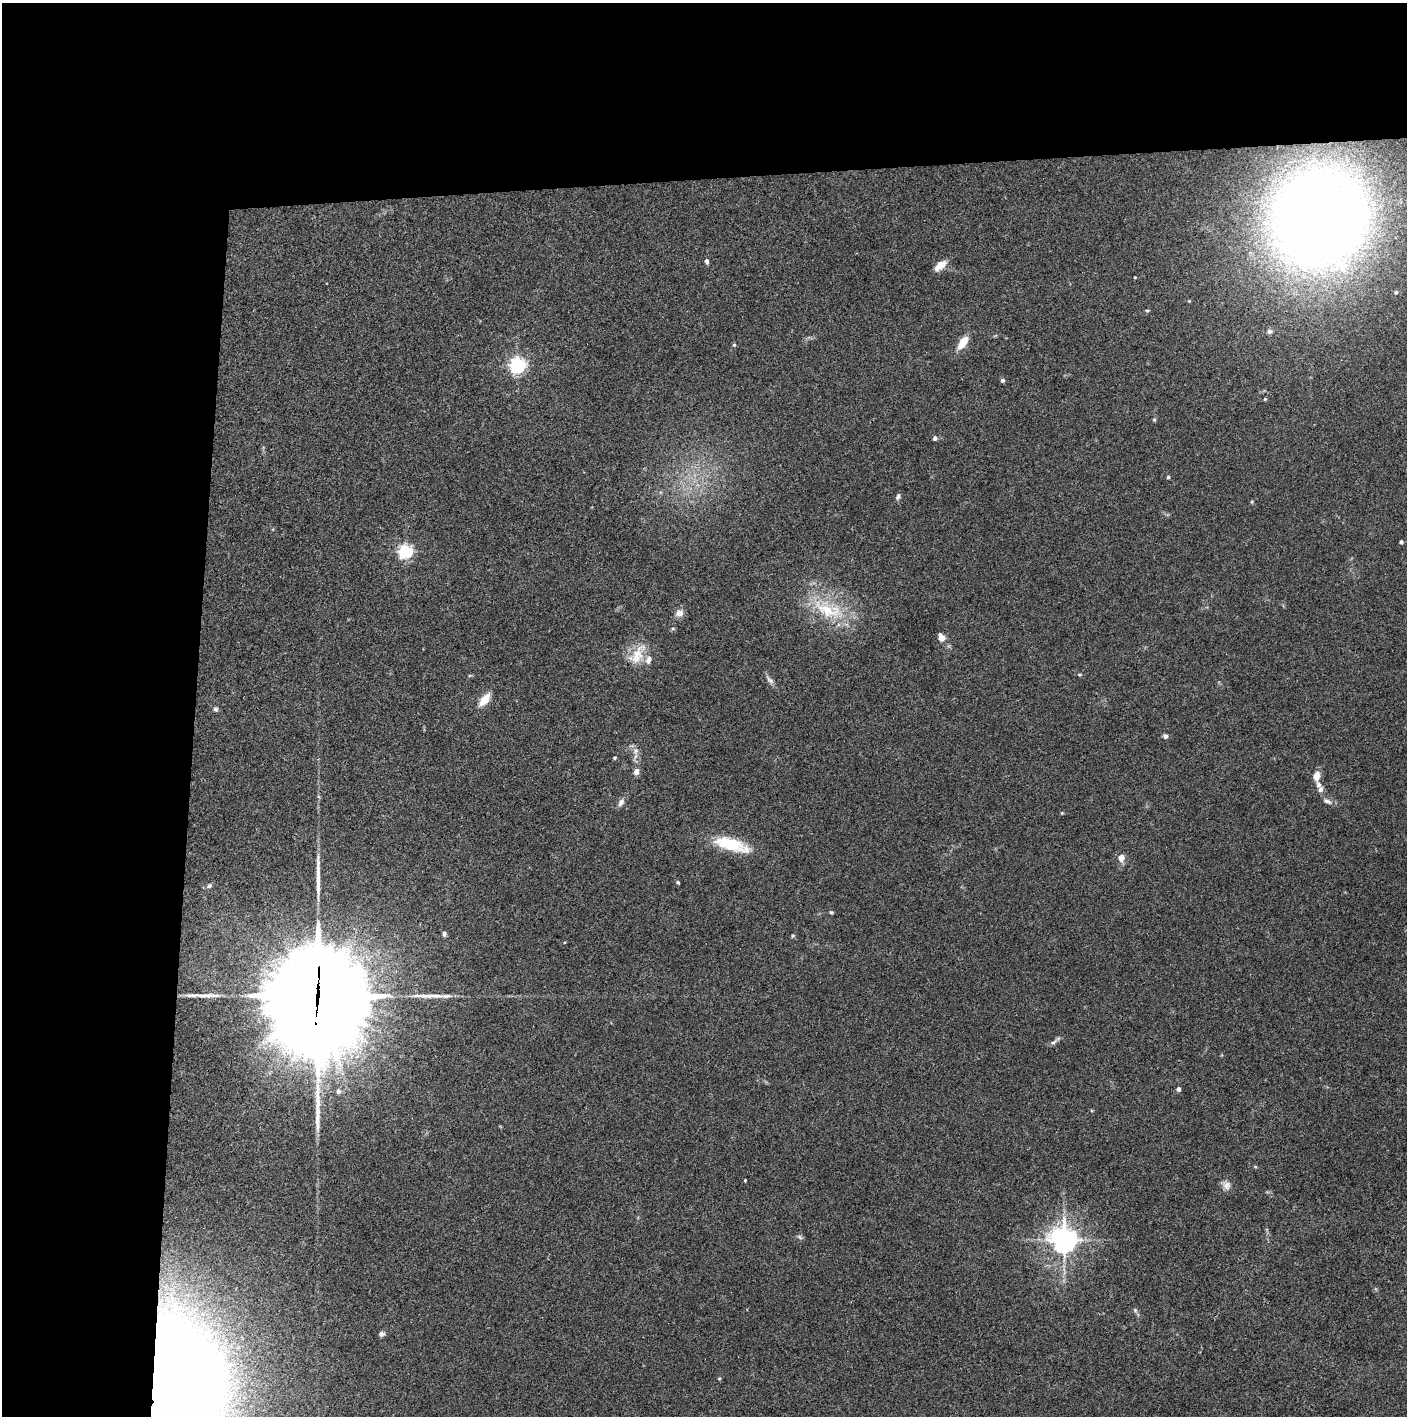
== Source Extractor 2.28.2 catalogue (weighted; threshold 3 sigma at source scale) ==
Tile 1 of 3 x 3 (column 1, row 1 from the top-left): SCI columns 2-1406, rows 2829-4242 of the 4222 x 4244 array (HDU 1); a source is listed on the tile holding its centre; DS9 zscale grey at full resolution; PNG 1409 x 1418 px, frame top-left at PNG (2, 3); no overlay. Shown black and unused: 24% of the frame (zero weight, under 3 of 4 exposures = <1% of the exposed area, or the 3 px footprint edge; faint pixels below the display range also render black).
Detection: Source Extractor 2.28.2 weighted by HDU 2 'WHT'; one run over the whole footprint, this tile lists its part. Background 0.0332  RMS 0.0045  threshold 0.02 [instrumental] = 3 sigma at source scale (4.5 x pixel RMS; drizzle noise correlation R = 1.50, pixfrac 1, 0.05/0.05 arcsec/px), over >= 5 px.
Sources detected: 60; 4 long thin detections or spike segments (spike, bleed or trail) — not listed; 2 inside a brighter listed object's ellipse — not listed separately; the other 54 listed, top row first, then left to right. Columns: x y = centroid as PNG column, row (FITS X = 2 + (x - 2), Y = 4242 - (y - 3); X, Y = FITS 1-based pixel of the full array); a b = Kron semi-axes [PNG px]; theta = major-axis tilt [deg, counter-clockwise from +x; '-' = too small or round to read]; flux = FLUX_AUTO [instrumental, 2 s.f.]
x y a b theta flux
1319 218 90 84 75 560
707 261 6 4 -75 1
940 265 16 8 38 4.3
1396 292 6 5 - 0.86
1147 311 5 3 - 0.46
1269 331 7 6 - 1.4
963 343 17 8 56 6.5
734 345 5 5 - 0.59
517 365 6 6 - 130
1002 380 5 4 - 1.2
1265 399 4 3 - 0.46
1154 420 5 5 - 0.53
935 438 5 5 - 0.98
1168 477 4 3 - 0.76
898 497 8 5 71 1.1
1401 542 4 4 - 0.83
405 551 6 5 - 96
828 610 49 20 -18 23
679 613 9 8 - 2.9
673 629 5 3 - 0.49
941 637 5 4 - 8.2
637 655 28 16 62 9.4
1079 675 5 4 - 0.49
770 680 12 5 -41 1.6
484 700 14 7 51 6.5
216 709 6 6 - 0.96
1165 736 6 6 - 1
636 750 8 7 - 1.8
615 758 4 3 - 0.47
636 772 8 7 - 1.8
1316 776 10 7 81 4
1321 789 8 6 75 1.5
1327 801 12 6 -28 1.7
621 802 11 7 59 1.8
1062 813 4 3 - 0.37
731 844 42 14 -16 18
1121 858 7 6 - 3.7
678 882 4 3 - 0.52
209 886 6 6 - 0.9
831 912 5 4 - 0.59
444 934 7 5 -81 0.93
793 936 5 4 - 0.57
317 997 42 33 84 9300
1053 1042 13 4 36 1.4
1178 1089 4 4 - 2
338 1091 6 6 - 1.4
745 1180 3 3 - 0.37
1227 1185 11 11 - 2.5
799 1237 7 4 -47 0.83
1064 1240 8 7 - 500
1135 1310 6 4 -47 0.76
382 1334 8 6 18 1.1
719 1379 5 3 - 0.38
175 1385 67 48 89 1300
Overlapping masked pixels (flux is a lower limit): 2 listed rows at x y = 317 997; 175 1385
Isophote crosses this tile's border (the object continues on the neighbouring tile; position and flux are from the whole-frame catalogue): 1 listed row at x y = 175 1385